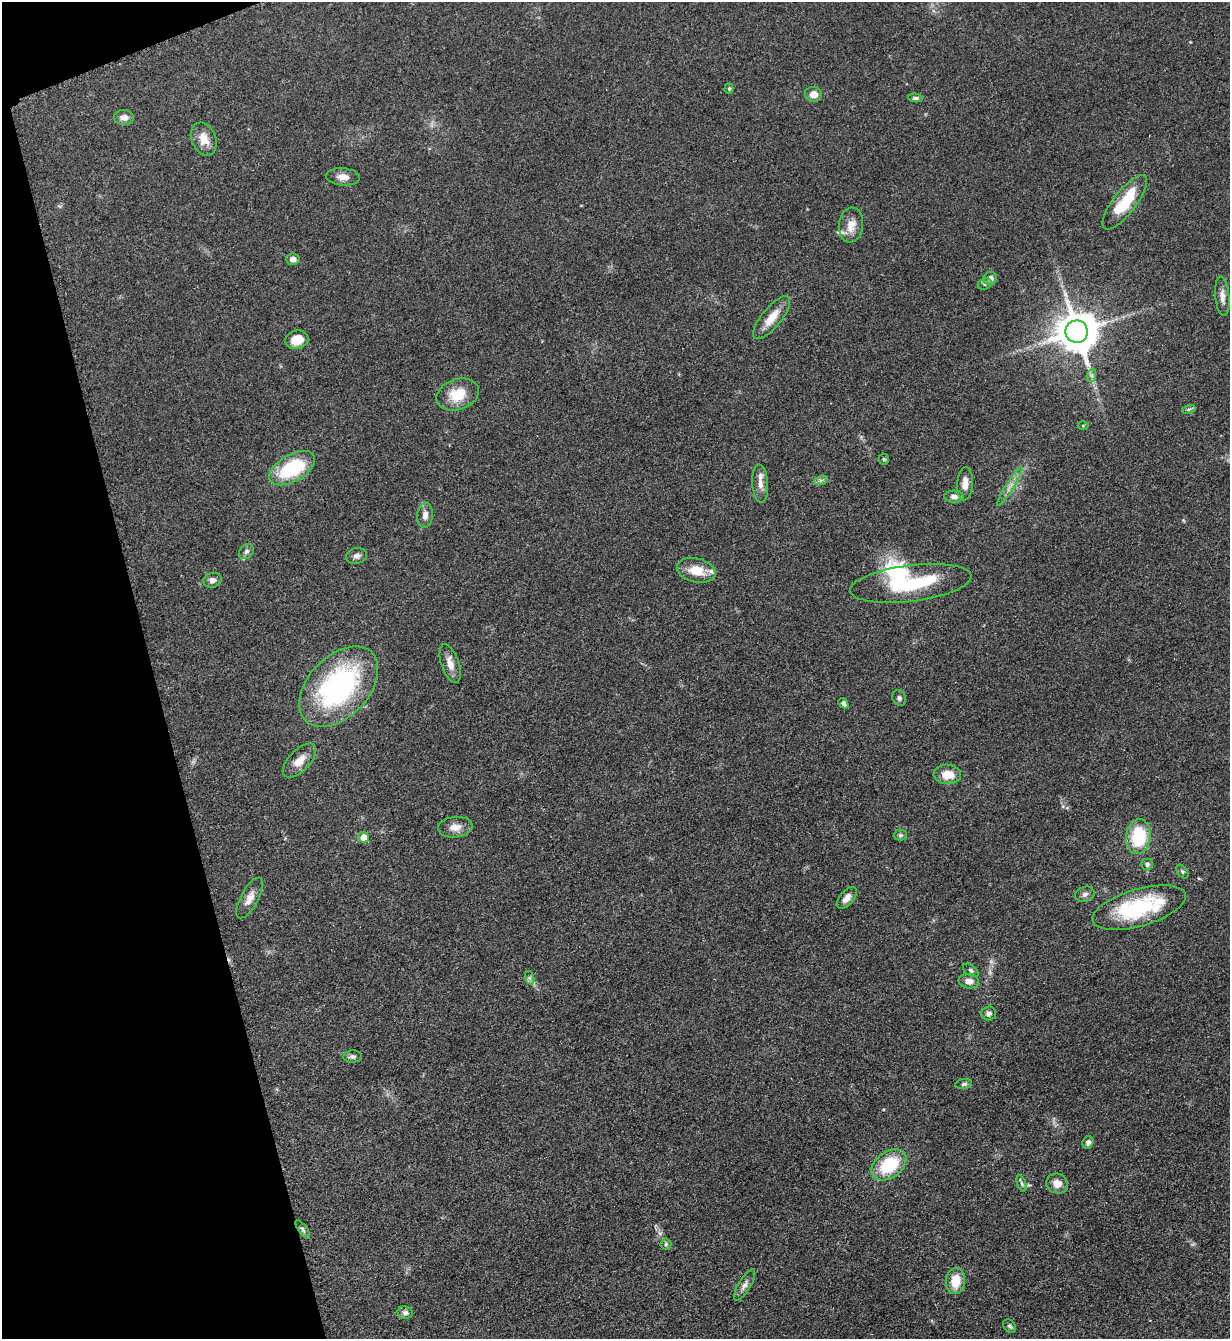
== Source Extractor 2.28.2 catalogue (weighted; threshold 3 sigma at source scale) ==
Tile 5 of 4 x 4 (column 1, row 2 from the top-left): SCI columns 283-1510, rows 2684-4020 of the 5351 x 5363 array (HDU 1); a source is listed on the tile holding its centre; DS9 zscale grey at full resolution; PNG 1232 x 1341 px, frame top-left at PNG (2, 2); each listed source drawn as its Kron ellipse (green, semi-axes under 4 px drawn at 4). Shown black and unused: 13% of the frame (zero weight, under 3 of 5 exposures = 1% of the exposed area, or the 3 px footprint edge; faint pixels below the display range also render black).
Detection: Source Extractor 2.28.2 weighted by HDU 2 'WHT'; one run over the whole footprint, this tile lists its part. Background 0.0603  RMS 0.0063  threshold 0.0283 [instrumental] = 3 sigma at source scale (4.5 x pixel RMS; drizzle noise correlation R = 1.50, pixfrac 1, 0.05/0.05 arcsec/px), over >= 5 px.
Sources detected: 67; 1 inside a brighter object's white glare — neither listed nor drawn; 2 inside a brighter listed object's ellipse — not listed separately; the other 64 listed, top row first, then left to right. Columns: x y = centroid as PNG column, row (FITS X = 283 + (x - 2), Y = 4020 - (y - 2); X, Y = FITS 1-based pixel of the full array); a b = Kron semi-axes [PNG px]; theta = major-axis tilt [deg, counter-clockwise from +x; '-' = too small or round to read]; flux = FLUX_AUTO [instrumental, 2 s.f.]
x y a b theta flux
729 89 5 4 - 0.84
813 94 8 7 - 4.8
915 98 8 4 -4 1.3
124 117 10 7 -2 3.9
204 139 17 12 -68 8.3
343 177 17 8 -5 5.1
1125 202 33 11 52 26
851 225 17 12 84 7.8
293 259 7 6 - 2.8
990 278 7 6 - 3.2
985 284 7 5 20 1.3
1222 296 19 7 -85 4.4
772 318 27 9 51 10
1077 332 11 11 - 2100
297 340 12 9 14 9.7
1092 375 7 4 72 1.3
458 395 22 15 20 16
1189 409 7 4 17 1.1
1083 425 5 3 - 0.55
884 459 5 5 - 0.81
292 468 25 13 30 41
821 480 7 4 18 1.4
760 484 19 8 -86 5.1
965 484 16 8 86 5.8
1010 486 22 3 58 3.6
954 497 10 6 -3 2.8
425 515 12 8 85 4.1
246 551 8 6 47 1.9
356 556 10 8 13 2.4
696 570 19 12 -14 11
212 580 9 7 16 3.1
911 583 61 18 7 48
450 663 20 8 -71 6.2
339 687 47 30 47 110
899 698 8 6 -64 1.7
843 703 6 4 -44 2.1
299 761 21 10 46 7.3
947 774 14 9 -3 9.9
455 827 17 10 6 5.9
900 835 6 5 - 1.2
363 837 5 5 - 7.3
1138 837 17 12 82 32
1147 864 6 5 - 1.7
1182 872 8 5 -53 1.1
1085 894 10 7 18 2.3
250 898 22 8 61 5.7
847 898 13 7 50 4
1139 908 48 18 16 55
971 970 9 5 -38 1.5
530 978 7 4 -71 1.3
969 981 10 7 -8 4.1
989 1013 7 7 - 2.2
352 1057 9 6 2 1.9
964 1084 8 5 10 1.5
1088 1142 6 5 - 2
889 1165 19 13 36 29
1022 1183 8 3 -71 1.1
1057 1184 11 9 -22 5.4
303 1229 11 4 -54 1.7
666 1244 5 5 - 1.2
955 1281 13 9 86 12
744 1285 18 6 59 3.3
405 1313 8 6 -12 2.1
1010 1326 7 6 - 1.5